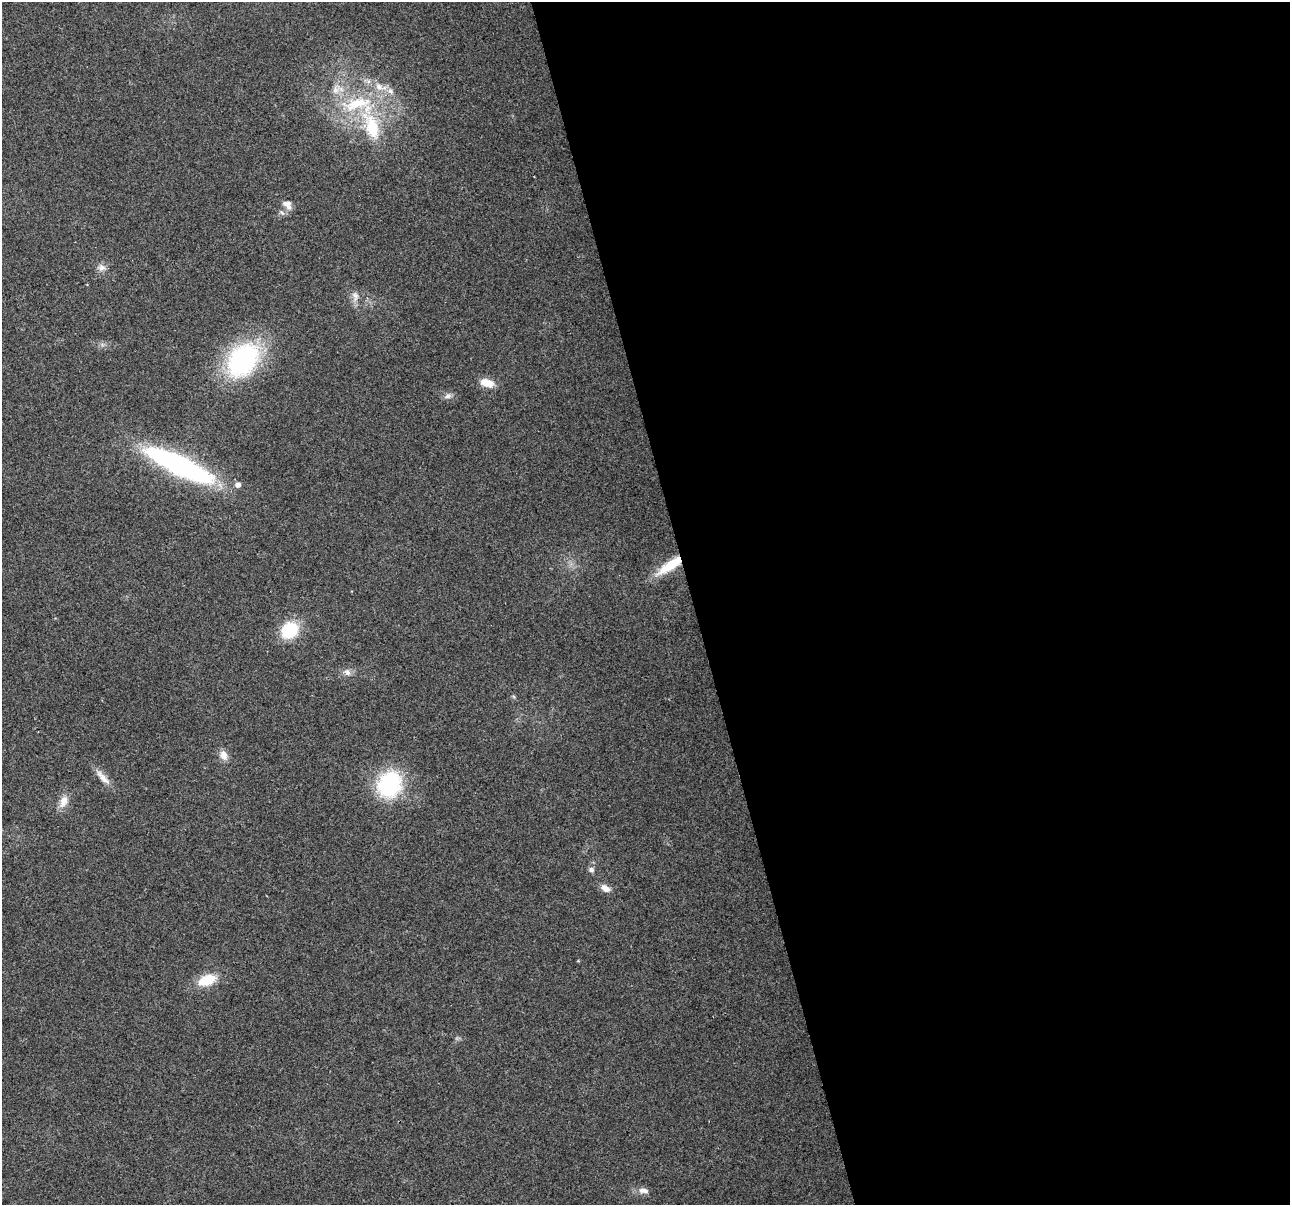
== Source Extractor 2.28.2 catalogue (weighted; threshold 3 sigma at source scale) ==
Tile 8 of 4 x 4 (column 4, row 2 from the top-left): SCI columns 3863-5150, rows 2500-3702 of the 5150 x 4949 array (HDU 1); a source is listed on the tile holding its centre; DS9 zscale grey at full resolution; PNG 1292 x 1207 px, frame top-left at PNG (2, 2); no overlay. Shown black and unused: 46% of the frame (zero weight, under 2 of 3 exposures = <1% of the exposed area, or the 3 px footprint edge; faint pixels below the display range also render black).
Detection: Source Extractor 2.28.2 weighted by HDU 2 'WHT'; one run over the whole footprint, this tile lists its part. Background 0.0568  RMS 0.0076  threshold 0.0341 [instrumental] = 3 sigma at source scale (4.5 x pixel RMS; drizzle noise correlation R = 1.50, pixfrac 1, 0.0396/0.0396 arcsec/px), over >= 5 px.
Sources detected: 24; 2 inside a brighter listed object's ellipse — not listed separately; the other 22 listed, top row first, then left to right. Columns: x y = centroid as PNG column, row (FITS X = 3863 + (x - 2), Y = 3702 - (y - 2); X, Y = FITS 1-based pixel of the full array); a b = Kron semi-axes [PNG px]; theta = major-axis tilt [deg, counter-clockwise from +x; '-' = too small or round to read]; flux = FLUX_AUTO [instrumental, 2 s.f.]
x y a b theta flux
335 90 12 10 86 6.2
356 104 52 18 12 51
372 127 37 16 -72 39
287 204 13 10 -48 5.9
101 267 10 8 -2 4.1
355 296 15 9 -87 5.2
243 360 35 25 52 120
487 383 16 9 -17 9.9
448 396 11 6 25 2.9
179 465 60 15 -26 210
238 485 5 5 - 4.4
670 565 31 9 34 27
289 630 13 10 39 49
347 672 11 7 -44 3.7
223 755 13 9 -69 6
103 778 27 8 -48 7.4
390 784 30 24 65 69
63 801 18 10 67 7.8
591 870 7 6 - 2.4
605 888 11 7 -32 5.7
207 980 20 11 21 20
644 1191 14 8 -6 4.6
Overlapping masked pixels (flux is a lower limit): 1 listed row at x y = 670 565